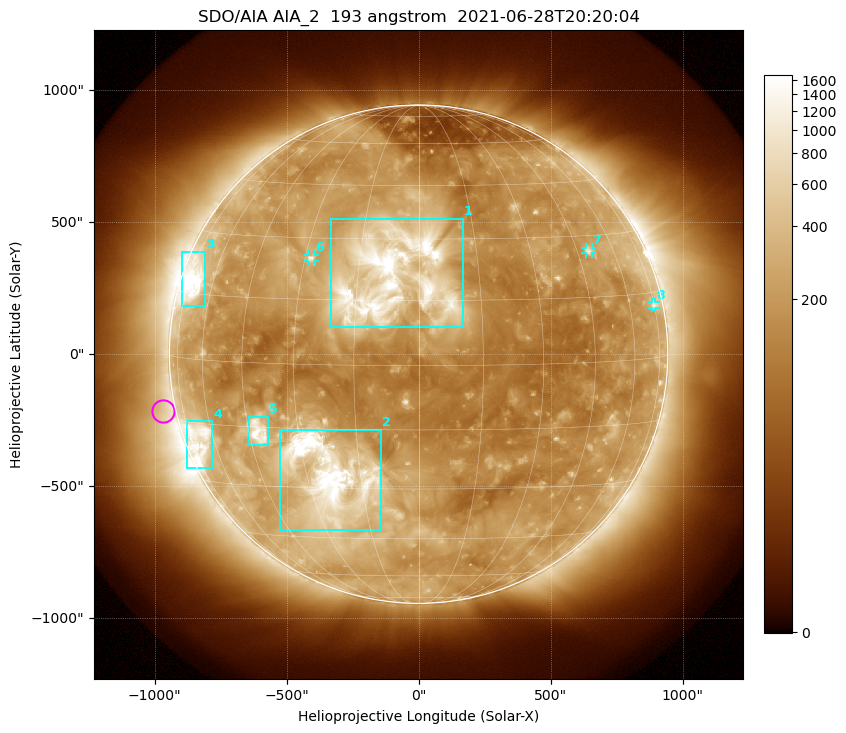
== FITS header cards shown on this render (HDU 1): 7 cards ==
TELESCOP= 'SDO/AIA '           / For AIA: SDO/AIA
INSTRUME= 'AIA_2   '           / For AIA: AIA_ATA1, AIA_ATA2, AIA_ATA3 or AIA_AT
WAVELNTH=                  193 / [angstrom] Wavelength
WAVEUNIT= 'angstrom'           / Wavelength unit: angstrom
DATE-OBS= '2021-06-28T20:20:04.843' / [ISO] Date when observation started; ISO 8
CTYPE1  = 'HPLN-TAN'           / CTYPE1: HPLN
CTYPE2  = 'HPLT-TAN'           / CTYPE2: HPLT

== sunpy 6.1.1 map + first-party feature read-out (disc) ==
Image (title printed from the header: SDO/AIA AIA_2  193 angstrom  2021-06-28T20:20:04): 1024 x 1024 px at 2.4 arcsec/px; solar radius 944 arcsec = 393 px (full disc in frame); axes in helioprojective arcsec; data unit not stated in the header (colour bar unlabelled)
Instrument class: DISC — disc imager (sunpy class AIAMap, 193 A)
Bright regions (active regions / flare kernels): reference = the median radial profile (limb darkening/brightening removed); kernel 9 px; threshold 5 sigma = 393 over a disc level ~175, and >= 1.15x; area >= 12 px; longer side >= 9 px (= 22 arcsec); searched inside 0.97 R_sun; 8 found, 8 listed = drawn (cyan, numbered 1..; 3 of them under ~33 arcsec drawn as corner ticks so the feature stays visible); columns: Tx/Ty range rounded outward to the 5 arcsec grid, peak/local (2 s.f.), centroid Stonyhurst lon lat
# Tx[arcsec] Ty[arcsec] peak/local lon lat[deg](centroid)
1 -335..170 100..515 18 -6 +20
2 -525..-140 -670..-285 30 -23 -27
3 -900..-805 180..390 12 -70 +18
4 -880..-780 -435..-255 5.8 -67 -19
5 -645..-565 -345..-235 10 -42 -16
6 -420..-390 350..380 5 -28 +25
7 630..655 380..405 4.3 +49 +26
8 885..900 175..200 3.1 +75 +12
Off-limb structures (1.02-1.3 R_sun): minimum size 162 px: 3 found; the strongest spans PA ~50..135 deg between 1.02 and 1.3 R_sun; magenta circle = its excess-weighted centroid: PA ~105 deg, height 1.05 R_sun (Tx ~-970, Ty ~-215 arcsec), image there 1.5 x the reference